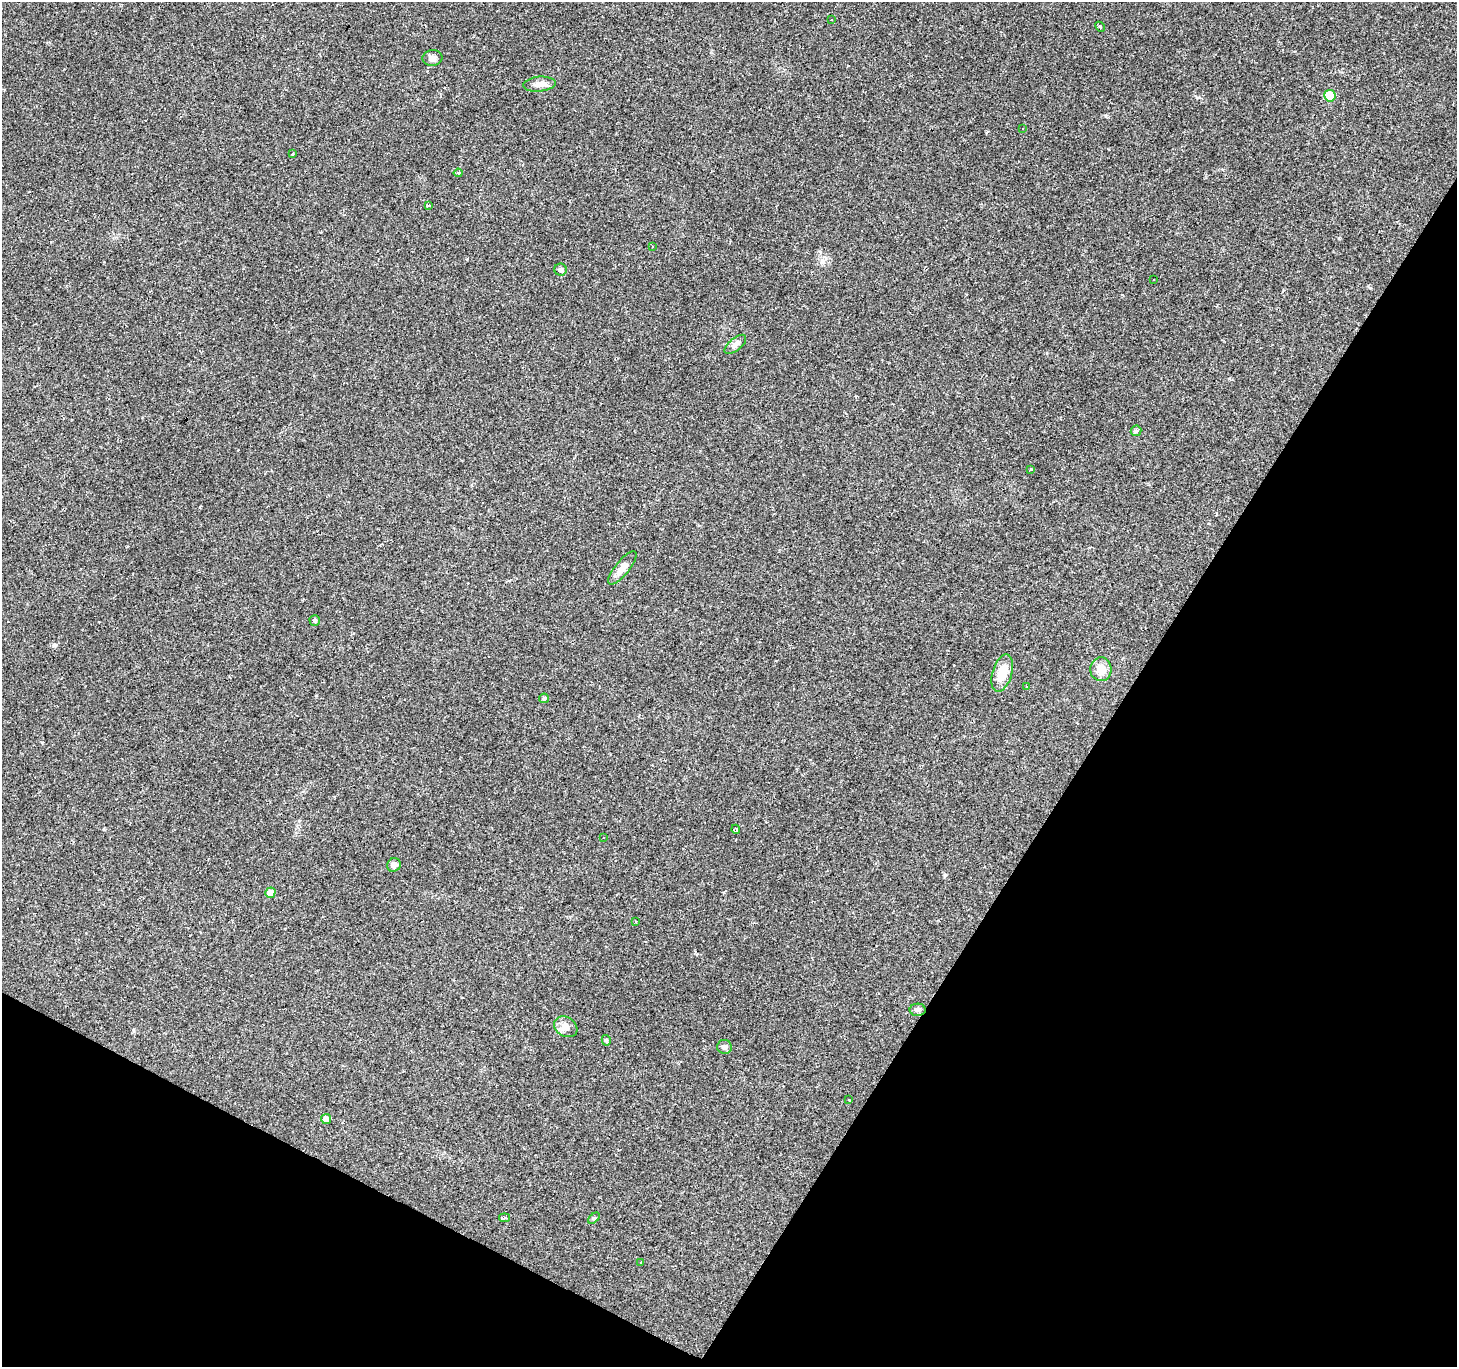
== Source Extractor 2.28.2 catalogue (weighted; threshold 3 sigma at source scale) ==
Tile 15 of 4 x 4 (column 3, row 4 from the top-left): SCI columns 2914-4368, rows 257-1621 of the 5824 x 5906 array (HDU 1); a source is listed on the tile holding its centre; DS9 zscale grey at full resolution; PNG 1459 x 1369 px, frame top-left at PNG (2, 2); each listed source drawn as its Kron ellipse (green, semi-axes under 4 px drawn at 4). Shown black and unused: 29% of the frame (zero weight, under 2 of 3 exposures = <1% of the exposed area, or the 3 px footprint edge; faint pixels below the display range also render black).
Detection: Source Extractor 2.28.2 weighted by HDU 2 'WHT'; one run over the whole footprint, this tile lists its part. Background 0.0856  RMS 0.0063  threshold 0.0282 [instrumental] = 3 sigma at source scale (4.5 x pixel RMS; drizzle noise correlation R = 1.50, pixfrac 1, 0.0396/0.0396 arcsec/px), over >= 5 px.
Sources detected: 52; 17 cosmic-ray / hot-pixel residue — neither listed nor drawn; the other 35 listed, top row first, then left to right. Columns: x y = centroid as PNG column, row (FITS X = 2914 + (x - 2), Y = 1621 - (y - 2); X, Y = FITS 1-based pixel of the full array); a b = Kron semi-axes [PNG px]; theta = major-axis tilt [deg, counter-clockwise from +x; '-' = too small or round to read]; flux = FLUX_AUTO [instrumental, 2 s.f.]
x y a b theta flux
831 20 3 3 - 1.5
1100 27 5 3 - 1.2
432 58 10 8 7 2.5
539 84 16 7 5 4.6
1330 96 6 5 - 18
1023 128 3 3 - 0.91
292 154 3 3 - 2
458 173 4 3 - 1.4
428 206 4 3 - 1.7
653 247 3 2 - 0.58
560 270 6 6 - 1.5
1153 280 3 2 - 0.56
735 344 13 6 40 3.4
1136 431 5 5 - 1
1031 469 3 3 - 4
622 568 20 7 51 5.7
315 620 5 5 - 1.3
1101 669 12 10 -87 8
1002 673 19 9 74 11
1027 687 3 3 - 0.74
544 698 5 5 - 1.5
736 829 4 4 - 1.2
603 838 2 2 - 0.48
394 865 7 6 - 2.9
270 893 5 5 - 5.4
635 922 3 2 - 0.57
918 1010 8 6 1 1.6
566 1027 12 9 -32 4.1
606 1040 5 4 - 0.95
724 1047 7 7 - 1.8
849 1100 3 3 - 1.3
326 1119 5 5 - 4.2
504 1218 5 3 - 3.7
594 1218 7 4 43 0.98
640 1262 3 3 - 2.9
Unlisted compact peaks at least as high as the median listed source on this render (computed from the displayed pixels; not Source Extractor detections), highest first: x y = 55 645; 945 875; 1106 116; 467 259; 1339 238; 1370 288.